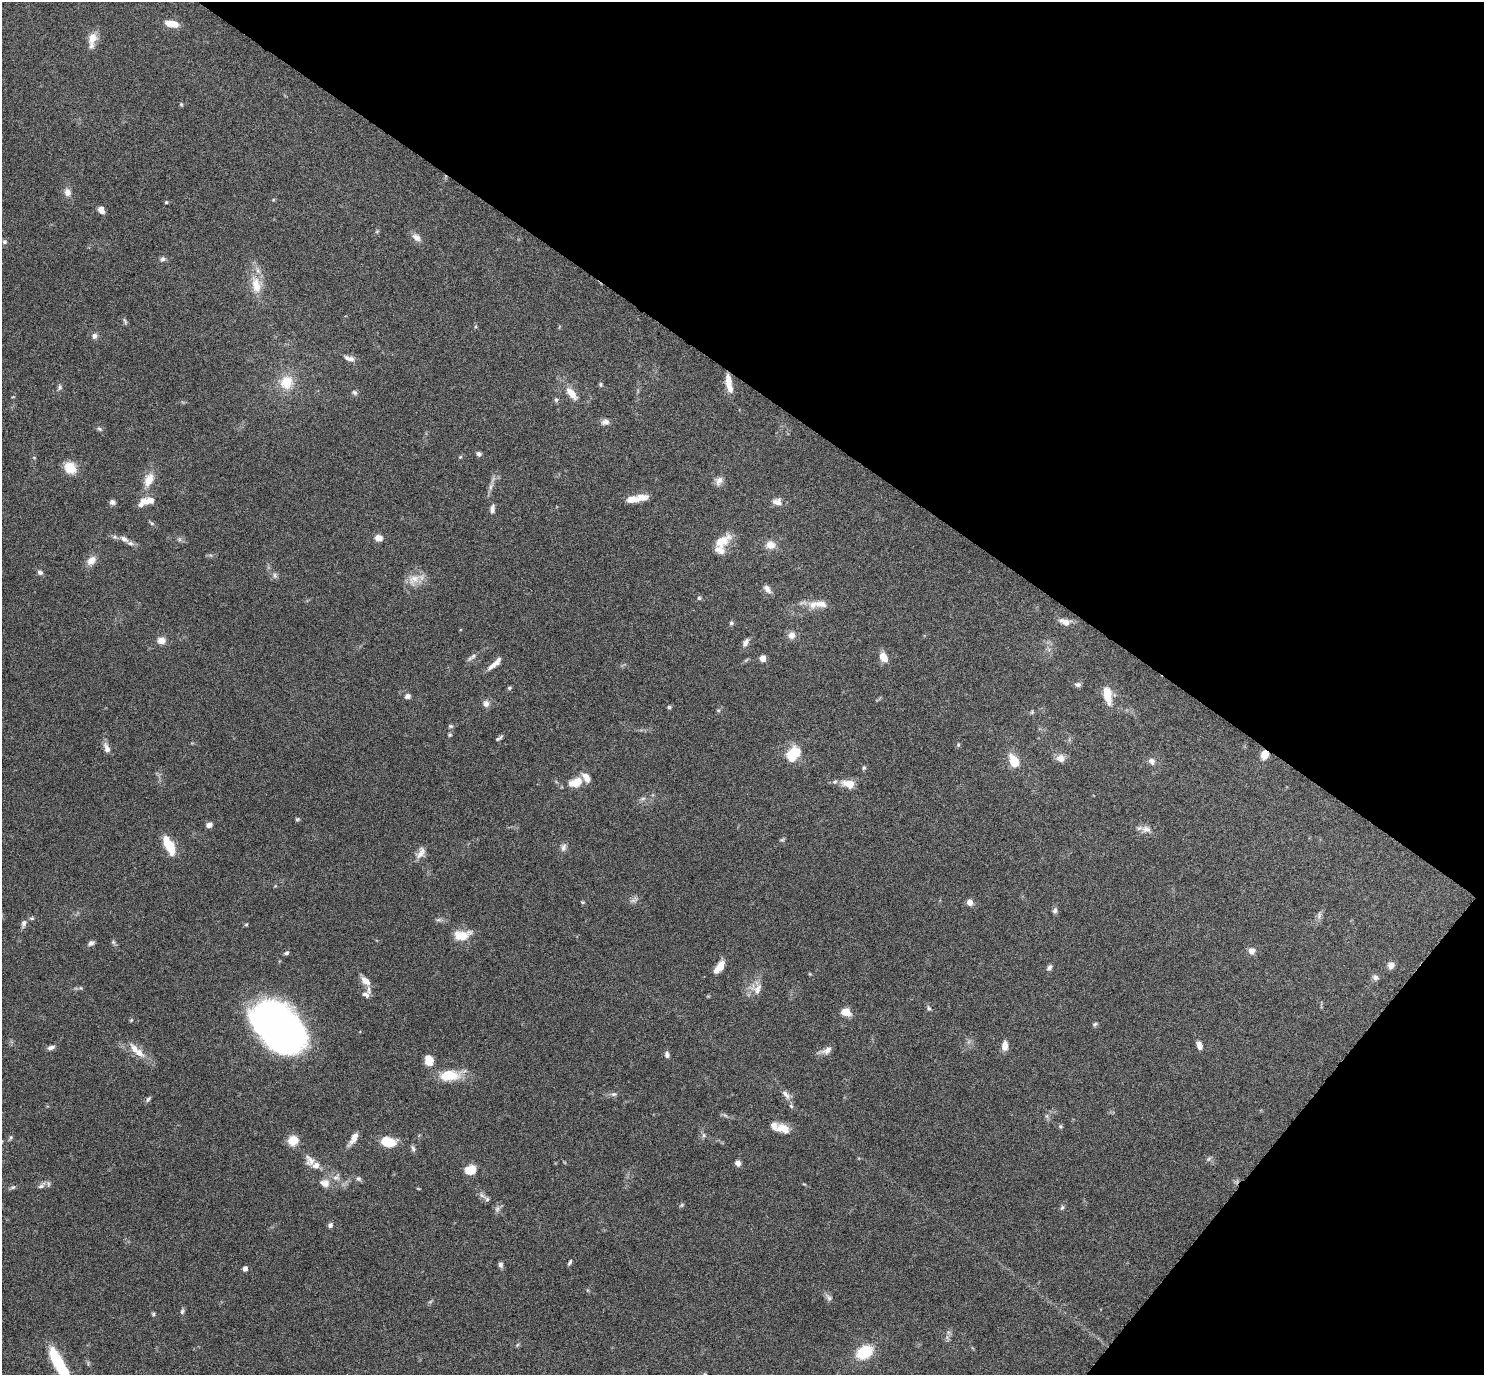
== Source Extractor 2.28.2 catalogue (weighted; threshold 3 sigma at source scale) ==
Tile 8 of 4 x 4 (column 4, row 2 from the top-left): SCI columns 4447-5928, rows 2897-4269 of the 5931 x 5935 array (HDU 1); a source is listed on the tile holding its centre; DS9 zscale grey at full resolution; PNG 1486 x 1377 px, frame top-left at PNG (2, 2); no overlay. Shown black and unused: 33% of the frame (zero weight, under 4 of 8 exposures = <1% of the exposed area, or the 3 px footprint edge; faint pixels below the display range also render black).
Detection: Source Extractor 2.28.2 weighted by HDU 2 'WHT'; one run over the whole footprint, this tile lists its part. Background 0.0857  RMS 0.004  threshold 0.0165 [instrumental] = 3 sigma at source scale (4.09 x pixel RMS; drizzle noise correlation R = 1.36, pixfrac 0.8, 0.05/0.05 arcsec/px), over >= 5 px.
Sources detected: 169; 1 inside a brighter object's white glare — not listed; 13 inside a brighter listed object's ellipse — not listed separately; the other 155 listed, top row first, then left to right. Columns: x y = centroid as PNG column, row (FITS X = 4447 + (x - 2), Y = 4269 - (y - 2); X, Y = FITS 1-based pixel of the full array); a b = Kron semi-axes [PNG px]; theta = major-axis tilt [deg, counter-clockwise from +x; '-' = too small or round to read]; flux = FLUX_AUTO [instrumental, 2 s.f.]
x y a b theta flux
172 24 14 6 -10 5.9
92 38 16 11 66 4.2
181 104 5 4 - 0.47
67 192 10 8 -73 2.3
166 202 4 4 - 0.41
101 210 7 5 -55 2.5
377 231 6 4 19 0.44
416 237 13 8 -36 2.2
4 242 7 6 - 0.81
162 259 8 7 - 1
256 285 27 13 -79 7.4
125 321 10 4 -65 0.72
94 336 8 6 75 1.2
349 358 14 6 -18 2.1
286 382 19 17 62 8.6
729 382 18 6 -85 5.1
600 384 6 5 - 0.62
60 388 8 6 68 0.83
355 392 8 6 -44 0.87
571 393 16 7 -50 4.9
556 400 6 5 - 0.68
605 422 10 8 7 1.6
99 429 7 5 -39 0.76
479 454 6 5 - 1
34 458 5 3 - 0.32
70 468 12 10 -36 7.5
149 480 19 11 67 5.1
719 481 13 9 67 2
491 487 12 5 71 1.5
642 497 16 8 2 3.2
149 501 19 8 8 4.1
112 502 7 6 - 1.2
777 502 12 9 -5 2.3
492 509 11 6 84 1.4
152 523 7 5 -37 0.64
378 538 9 8 - 2.4
124 539 12 8 -31 2.3
721 541 25 12 31 5.8
770 545 11 10 - 3.5
91 560 12 8 43 3.2
40 572 7 5 -23 1.1
275 575 8 5 -71 0.93
414 580 19 14 44 5.1
767 589 12 7 -53 1.9
699 598 5 5 - 0.56
813 604 13 11 4 3.9
1065 622 15 8 -19 2.8
731 623 6 5 - 0.71
792 635 10 9 - 2.3
161 640 9 8 - 2.9
745 643 12 7 60 1.7
473 656 11 5 42 1.2
883 657 10 7 -57 4.5
763 658 5 4 - 4.7
493 665 20 6 37 2.7
1078 684 8 6 -3 1
509 688 6 5 - 0.6
1107 695 21 9 -81 6.5
407 696 8 6 24 1.2
486 703 9 8 - 1.8
669 707 5 4 - 0.62
718 710 6 3 -18 0.42
1032 712 6 4 48 0.49
450 726 7 5 -14 0.61
450 735 6 4 44 0.54
497 739 8 5 31 0.69
958 745 6 4 -72 0.52
107 748 13 6 -67 2.2
794 753 16 13 90 7.1
1264 754 9 8 - 3.8
1060 758 11 9 -12 2.5
1014 761 13 8 -61 7
1152 761 9 8 - 1.6
864 768 6 4 67 0.56
575 782 16 10 23 6
848 784 17 9 -12 4.6
643 799 8 4 9 0.81
297 819 6 4 41 0.54
209 825 7 5 20 1.6
1146 829 14 9 -14 2.4
782 840 6 4 2 0.51
169 846 22 9 -63 8.9
563 847 11 7 69 1.4
421 853 16 8 62 2.5
634 900 12 5 34 1.3
582 902 6 3 0 0.37
970 902 6 5 - 2.5
1055 910 7 6 - 1
1319 916 8 4 89 0.94
32 918 7 5 -6 0.6
24 923 10 6 74 1.4
246 924 5 4 - 0.44
461 935 18 10 7 7.1
113 942 6 5 - 0.66
91 943 8 6 30 1.2
1251 951 8 8 - 2
286 953 6 4 3 0.76
1391 965 8 7 - 2.2
720 967 12 6 52 5.9
1049 968 8 5 54 1.1
1375 977 9 7 -36 1.2
365 981 12 7 -42 3.3
81 988 6 3 -71 0.39
757 989 16 8 66 3.1
366 994 10 7 -25 1.6
929 1008 6 5 - 0.65
846 1012 10 7 -18 4.2
131 1020 6 3 45 0.38
1095 1024 6 5 - 0.67
278 1028 46 32 -40 200
1005 1046 9 6 87 3.1
1199 1046 9 6 -66 2.3
51 1047 9 5 16 1.4
827 1050 14 7 27 2.2
139 1053 16 10 -36 4
667 1054 9 6 -84 1.2
429 1060 11 9 -80 4.6
449 1075 25 13 4 9.7
614 1094 8 6 14 0.97
786 1094 16 6 -50 2.1
148 1099 9 5 55 0.79
725 1115 7 4 -19 0.7
1061 1126 6 5 - 0.57
783 1129 17 10 -17 4.7
704 1135 7 5 -48 0.83
11 1137 7 4 59 0.57
353 1139 17 7 59 2.7
293 1140 10 9 - 6
389 1142 12 7 -17 12
413 1148 9 5 -71 0.86
1208 1159 6 4 70 0.59
310 1161 17 11 -60 3
738 1163 7 6 - 1.7
470 1170 12 10 17 5.1
336 1178 10 7 14 1.8
359 1179 7 6 - 0.87
325 1183 11 9 -19 3.1
41 1186 13 6 38 1.5
13 1187 8 5 30 0.72
487 1199 6 6 - 0.83
682 1205 7 4 88 0.5
1062 1208 7 5 62 0.72
497 1209 10 6 80 1.2
330 1225 7 5 51 1.1
570 1262 8 4 60 0.66
500 1265 7 6 - 1.1
245 1269 4 4 - 1.8
829 1298 12 6 -60 1.3
182 1311 8 5 64 0.71
153 1314 4 4 - 0.54
948 1332 7 4 -72 0.76
517 1345 6 4 71 0.48
864 1352 18 13 30 12
59 1364 34 9 -62 21
705 1374 5 3 - 0.35
Overlapping masked pixels (flux is a lower limit): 1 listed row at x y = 1264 754
Isophote crosses this tile's border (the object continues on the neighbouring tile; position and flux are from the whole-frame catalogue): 2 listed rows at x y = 59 1364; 705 1374